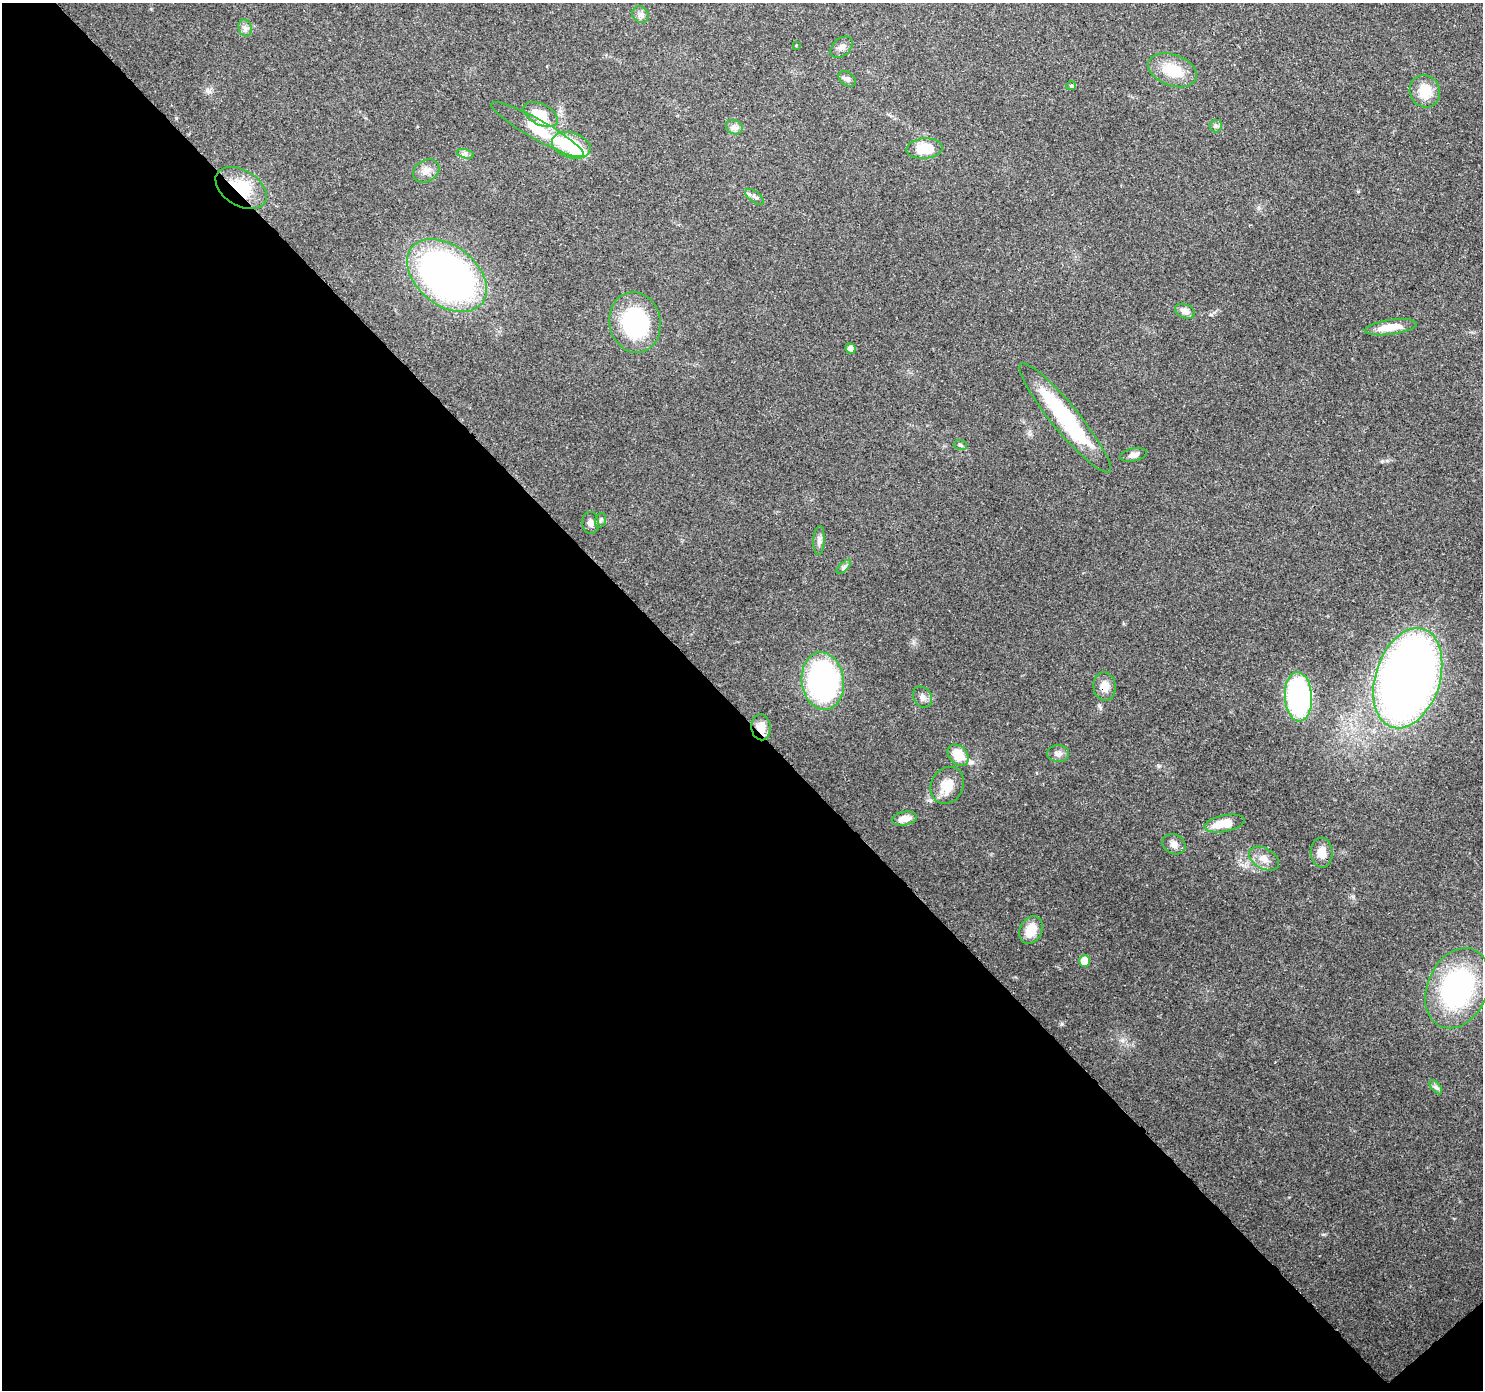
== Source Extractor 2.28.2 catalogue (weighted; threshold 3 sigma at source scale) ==
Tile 14 of 4 x 4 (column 2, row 4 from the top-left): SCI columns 1575-3055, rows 231-1618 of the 6119 x 6080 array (HDU 1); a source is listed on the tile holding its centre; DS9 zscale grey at full resolution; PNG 1485 x 1392 px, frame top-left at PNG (2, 3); each listed source drawn as its Kron ellipse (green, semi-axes under 4 px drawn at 4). Shown black and unused: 49% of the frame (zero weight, under 3 of 4 exposures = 8% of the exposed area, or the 3 px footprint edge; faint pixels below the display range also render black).
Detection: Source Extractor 2.28.2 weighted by HDU 2 'WHT'; one run over the whole footprint, this tile lists its part. Background 0.122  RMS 0.0043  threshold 0.0193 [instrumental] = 3 sigma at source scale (4.5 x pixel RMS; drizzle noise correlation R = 1.50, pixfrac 1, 0.0396/0.0396 arcsec/px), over >= 5 px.
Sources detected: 51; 3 inside a brighter object's white glare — neither listed nor drawn; the other 48 listed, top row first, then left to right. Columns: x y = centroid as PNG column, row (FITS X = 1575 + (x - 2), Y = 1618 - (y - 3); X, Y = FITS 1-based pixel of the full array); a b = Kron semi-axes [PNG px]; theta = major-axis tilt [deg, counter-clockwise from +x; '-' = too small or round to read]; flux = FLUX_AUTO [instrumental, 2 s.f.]
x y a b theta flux
640 15 9 7 -45 1.7
245 28 8 6 -75 1.5
796 45 3 2 - 0.46
841 47 13 8 42 2.1
1173 70 25 15 -20 14
847 79 9 6 -35 1.6
1071 86 5 4 - 0.56
1425 91 16 15 - 9.5
541 115 18 10 -28 13
1216 126 6 6 - 0.99
734 127 9 7 -27 1.8
538 130 53 10 -29 21
571 145 20 12 -17 22
924 148 18 10 4 12
465 154 9 4 -14 1.2
426 171 14 10 32 3.5
241 188 28 18 -31 16
755 197 10 5 -37 1.5
447 275 45 30 -38 200
1185 311 10 7 -22 3.2
635 322 30 25 -80 43
1391 327 26 7 8 8.2
851 348 5 5 - 2.2
1065 418 70 13 -51 45
960 445 6 5 - 0.8
1133 455 14 6 12 2.3
601 520 7 5 72 0.88
591 523 11 8 -83 2.2
819 540 14 5 86 1.8
844 567 9 3 45 0.88
1408 678 52 32 72 380
823 681 29 21 -82 120
1105 686 14 11 -83 4.9
922 697 11 8 -55 2.1
1298 697 25 13 -87 78
761 727 13 9 -86 4.6
1058 754 11 8 0 2
958 755 12 9 -47 10
947 785 19 16 61 7.9
905 819 13 6 10 4.2
1224 824 20 8 11 9.4
1174 844 12 9 -25 2.6
1322 853 15 11 -87 5.1
1264 859 16 10 -29 3.9
1031 930 14 11 62 7.9
1085 961 6 5 - 6.6
1457 988 42 30 66 80
1436 1087 8 4 -52 1
Overlapping masked pixels (flux is a lower limit): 3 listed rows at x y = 241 188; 1105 686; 761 727
Unlisted compact peaks at least as high as the median listed source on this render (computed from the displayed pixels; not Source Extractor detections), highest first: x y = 1062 1024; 1122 1040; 1159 766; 1323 1234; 1382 461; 1358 191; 1353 897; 209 91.